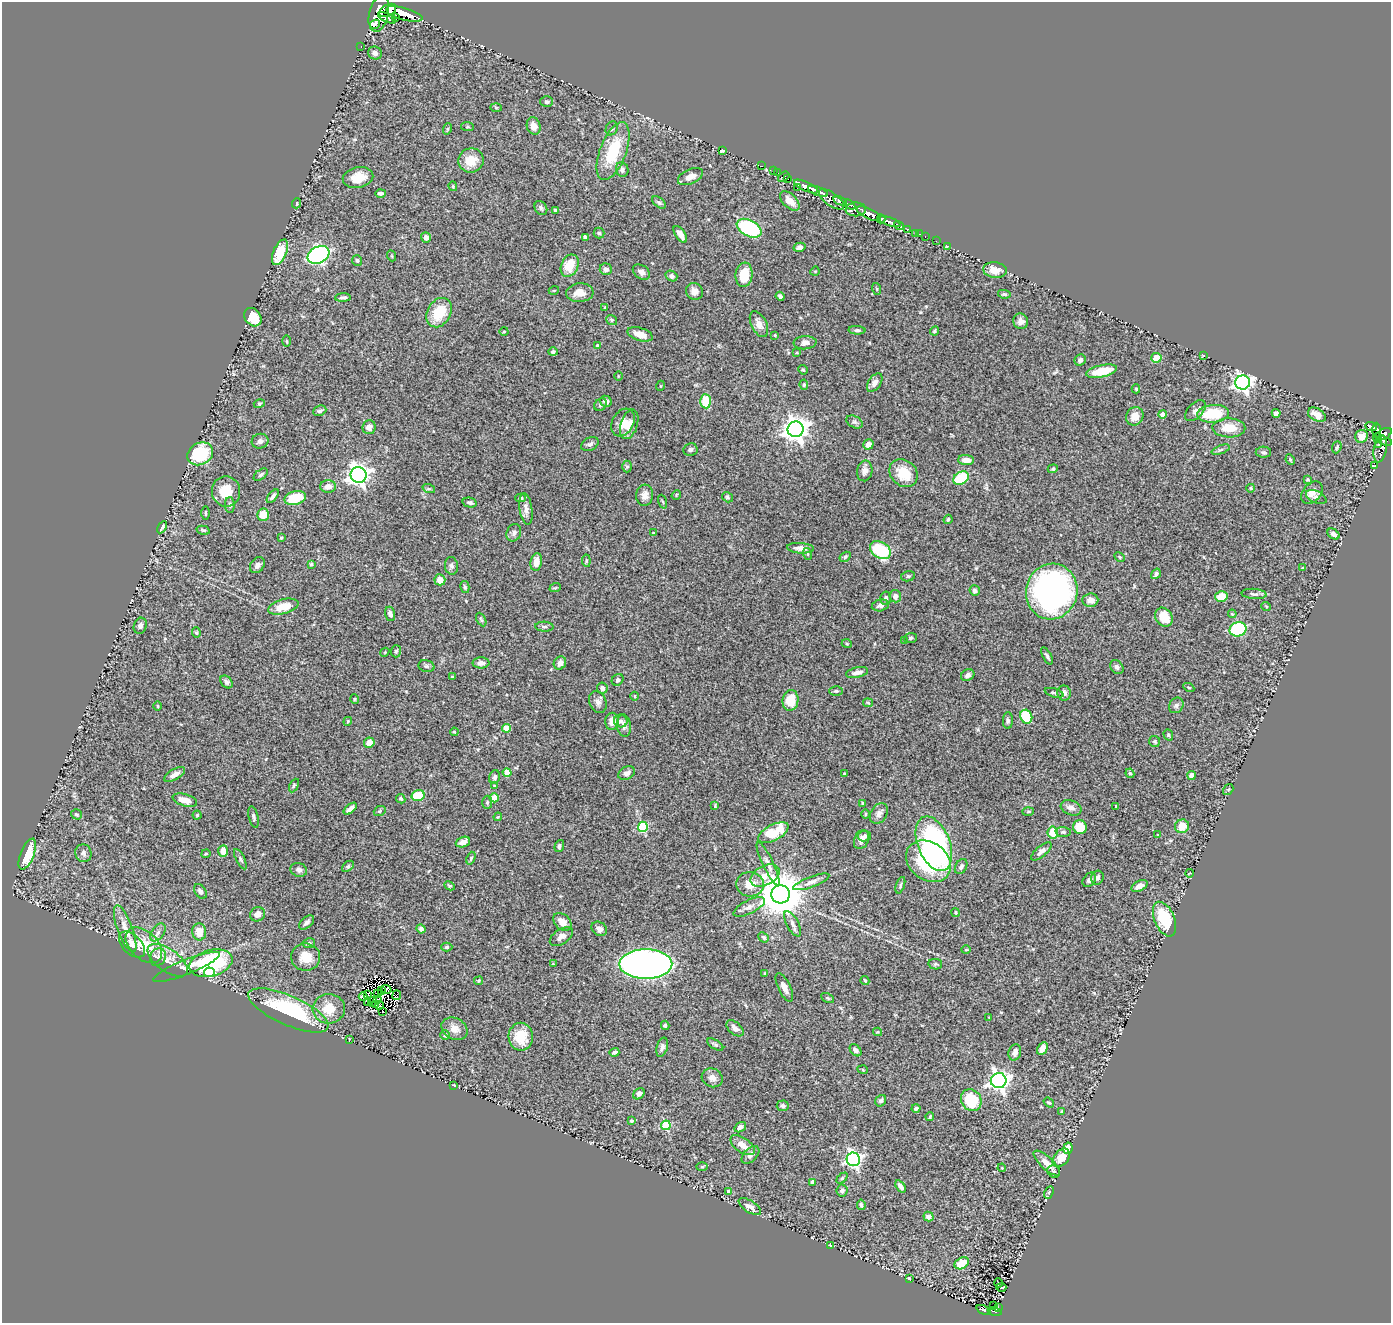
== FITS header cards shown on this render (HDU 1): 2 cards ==
NAXIS1  =                 1389
NAXIS2  =                 1321

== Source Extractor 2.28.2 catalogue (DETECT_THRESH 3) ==
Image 1389 x 1321 px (HDU 1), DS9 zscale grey, 1 PNG px = 1 image px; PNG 1393 x 1325 px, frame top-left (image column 1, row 1321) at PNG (2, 2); each listed source drawn as its Kron ellipse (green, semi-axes under 4 px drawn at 4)
Background 1.74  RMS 0.046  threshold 0.137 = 3 sigma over >= 5 px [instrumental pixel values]
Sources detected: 409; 2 with non-positive FLUX_AUTO (blend fragments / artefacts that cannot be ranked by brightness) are neither listed nor drawn; the other 407 listed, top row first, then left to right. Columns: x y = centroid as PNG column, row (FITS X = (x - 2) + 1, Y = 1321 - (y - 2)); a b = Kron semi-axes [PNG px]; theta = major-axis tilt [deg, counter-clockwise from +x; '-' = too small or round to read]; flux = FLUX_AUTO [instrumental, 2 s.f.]
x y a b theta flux
388 10 9 5 31 13000
379 14 18 9 77 8700
404 14 19 6 -15 7100
387 18 10 4 -24 1700
396 18 4 3 - 480
375 24 5 4 - 1100
361 46 3 2 - 29
375 53 7 6 - 11
547 102 6 5 - 7.3
496 108 6 4 -2 3.9
467 126 7 4 -7 4.3
534 126 9 7 -72 23
612 128 7 5 63 6.5
447 129 6 3 71 3.8
613 151 30 13 69 130
722 151 4 3 - 4
471 160 13 12 - 50
762 166 2 2 - 19
622 170 7 6 - 9.3
773 171 3 2 - 23
778 173 4 3 - 31
358 177 15 10 12 53
690 177 13 7 25 24
784 177 6 3 37 65
788 179 3 3 - 85
453 186 5 3 - 3.4
797 187 2 2 - 22
806 187 13 4 -25 2700
818 191 10 3 -20 3200
380 193 5 3 - 9.8
831 199 15 6 -36 1400
790 201 12 7 -44 31
840 201 7 4 -19 1800
659 202 8 4 -37 5.9
297 203 5 4 - 5.1
850 204 6 3 -32 790
541 208 7 6 - 7.4
856 209 10 7 -1 1800
555 210 3 3 - 6.3
869 214 13 5 -25 5600
881 219 4 3 - 1100
889 222 12 4 -19 2900
899 225 5 3 - 450
749 228 13 8 -28 300
907 229 3 3 - 360
599 233 5 5 - 4.7
915 233 4 3 - 87
680 234 9 5 -55 21
920 234 2 2 - 11
426 237 5 4 - 15
585 237 4 4 - 9.5
925 237 3 2 - 43
936 241 2 2 - 19
948 246 3 2 - 18
799 247 6 4 14 15
280 252 14 6 67 80
318 255 11 8 28 790
392 256 5 3 - 2.8
357 260 5 5 - 5.2
570 266 11 8 67 62
606 269 6 6 - 9.8
995 270 12 7 -7 31
815 271 5 4 - 2.8
641 272 9 6 -37 13
744 275 12 8 81 69
671 276 6 5 - 8.7
877 289 6 3 -71 3
554 290 5 3 - 2.7
694 291 9 8 - 20
580 293 14 9 5 30
1004 294 6 4 -10 5.4
780 296 4 3 - 8
343 298 8 4 2 7.9
605 307 4 3 - 2.8
439 313 16 11 59 90
253 317 10 7 -53 74
612 320 6 4 -38 4.2
1021 321 8 7 - 16
759 324 14 7 -63 24
857 330 8 4 -3 6.2
504 331 4 3 - 2.5
934 331 5 3 - 4.2
640 334 13 6 -18 30
775 335 3 3 - 2.6
287 341 6 4 -89 3.9
805 343 11 6 4 14
597 346 4 4 - 5
553 352 4 4 - 7
797 353 3 2 - 2.4
1203 355 3 2 - 2.1
1156 358 5 5 - 51
1080 360 6 5 - 8.7
803 370 5 4 - 3.4
1102 371 16 6 12 81
618 376 4 3 - 2.2
1243 382 7 7 - 1300
875 383 10 6 55 15
804 385 5 4 - 4.4
660 386 5 3 - 2.5
1136 389 4 4 - 3.6
606 401 6 5 - 10
706 401 7 5 -85 88
259 404 5 4 - 3.7
600 405 7 5 45 8.1
320 411 7 5 25 7.5
1195 411 13 7 46 13
1276 413 4 4 - 9.2
1163 414 4 4 - 30
1213 414 16 9 5 120
1317 415 10 6 -29 24
1135 416 9 8 - 32
855 422 9 5 -26 8
623 423 15 10 60 32
629 424 15 8 73 31
1371 426 6 3 -22 410
369 427 7 6 - 20
1229 428 16 9 -1 50
796 429 8 8 - 2800
1376 430 7 3 90 430
1384 434 8 5 28 1100
1361 436 6 6 - 31
1377 438 4 3 - 250
260 441 8 7 - 11
1385 441 8 3 -18 320
590 444 9 6 29 11
868 444 5 5 - 17
1378 445 4 3 - 60
1337 447 6 4 69 5
1380 449 14 6 79 160
690 450 7 6 - 8.3
1221 450 9 3 21 5.4
1263 452 7 5 0 6.5
200 454 13 10 30 180
966 460 8 5 -3 21
1290 460 5 4 - 4.6
1374 466 4 2 - 2.9
627 467 6 4 90 4.7
1053 469 5 4 - 3.9
865 471 10 7 81 14
904 473 15 12 -42 77
261 475 8 4 38 6.1
359 475 8 7 - 1900
961 478 8 6 35 130
1308 480 4 4 - 3.6
328 487 8 6 1 22
1251 488 4 3 - 2.4
429 489 6 4 -18 3.9
226 491 15 14 - 60
1312 493 13 9 48 22
645 495 10 8 83 18
676 495 5 4 - 2.9
273 496 8 4 51 9.1
727 497 6 4 -33 5
1316 497 11 6 -24 7.8
295 498 11 6 15 98
521 498 5 4 - 4.8
663 502 7 3 -71 3.2
470 503 7 5 -13 7.9
230 505 8 5 -88 6.7
526 509 16 6 -82 17
205 513 7 2 -89 3
263 515 6 6 - 41
948 519 5 3 - 3.9
162 527 7 3 60 13
203 530 7 4 -13 4.5
514 533 9 7 66 12
653 533 3 2 - 3.5
1334 534 7 4 -36 12
281 538 4 3 - 2.9
800 548 13 5 -4 18
880 550 11 8 -32 200
808 554 6 4 -71 4.1
845 557 6 4 33 5.7
1119 557 5 4 - 4.4
586 561 6 4 -84 4.5
536 562 9 5 80 25
311 564 4 3 - 4.4
257 565 9 6 50 11
451 566 9 6 -84 8.9
1303 568 4 3 - 3.3
1156 574 6 4 55 9.3
908 576 7 5 13 6.3
440 580 5 5 - 30
465 587 6 4 -77 5.3
555 588 6 3 18 3.2
975 591 5 5 - 9.6
1052 591 28 25 74 990
1254 594 12 5 -4 9.9
895 596 6 6 - 15
1221 597 6 5 - 54
886 598 6 5 - 7.3
1090 600 8 7 - 23
880 605 8 6 12 13
1266 606 5 3 - 2.8
283 607 15 7 14 49
390 614 7 5 -73 13
1232 614 4 3 - 2.9
1164 617 10 8 -54 57
481 620 7 4 -62 5.2
140 626 8 6 70 12
544 627 9 5 -3 7
1238 629 8 7 - 240
196 633 5 4 - 3.7
911 638 6 5 - 5.9
905 641 3 3 - 2.2
847 644 5 3 - 3.1
396 651 6 5 - 4.7
385 652 5 3 - 2.7
1047 656 9 4 -61 6.8
481 663 8 5 0 18
560 663 7 6 - 16
426 666 8 6 -15 5.9
1117 667 7 6 - 8.4
857 673 11 5 13 17
968 675 7 5 27 11
452 677 4 3 - 2.7
618 680 6 5 - 8.2
226 682 7 5 -49 7.7
1189 687 6 4 -29 3.8
602 688 5 5 - 11
836 691 6 4 -1 5
1054 693 9 4 -17 4.9
1064 693 7 7 - 11
635 696 4 3 - 2.5
354 699 5 3 - 3.1
790 700 10 8 81 66
598 702 11 8 -67 14
868 703 5 4 - 3.6
1176 705 8 7 - 9.2
158 706 5 3 - 2.7
1026 717 7 6 - 110
348 721 4 3 - 2.9
612 721 8 6 89 23
621 721 7 6 - 7.3
1008 721 8 5 89 6.7
624 726 11 7 -83 15
506 728 4 4 - 59
454 732 4 3 - 3.3
1168 735 6 4 -71 4.1
1154 741 5 5 - 4.9
369 743 5 5 - 28
507 772 4 4 - 37
627 773 9 6 27 15
1130 773 5 4 - 4.4
175 774 12 5 29 17
845 774 4 3 - 2.8
1191 775 4 4 - 12
495 777 7 5 69 7.5
294 785 7 4 63 4.4
494 786 4 3 - 3.1
1228 789 6 4 55 4.1
418 795 6 5 - 100
494 798 4 4 - 75
401 799 5 4 - 5.5
185 800 12 6 -17 32
487 802 6 5 - 5.1
863 803 4 4 - 5.5
715 806 3 2 - 2.8
1116 806 4 3 - 2.8
1071 808 11 7 -20 17
350 809 8 4 42 14
380 811 6 4 22 4.4
1028 812 6 4 2 4.5
879 813 11 8 59 16
76 814 5 5 - 5
865 814 5 3 - 3
197 815 4 4 - 4
253 817 11 5 -76 8.4
498 817 4 3 - 2.9
1182 826 7 6 - 45
643 827 5 5 - 210
1080 827 7 7 - 56
1063 832 7 5 -1 6.6
773 833 17 8 27 100
1053 833 6 5 - 73
1158 835 4 4 - 3.1
865 836 6 5 - 7.3
861 840 10 7 65 15
463 842 7 5 21 21
934 844 28 16 -68 670
559 846 6 4 73 6.5
223 851 6 5 - 32
1041 851 12 5 40 15
83 853 9 8 - 10
27 854 16 6 68 87
206 854 4 3 - 3
471 858 7 4 69 4.5
240 859 11 4 -63 6.2
928 861 24 19 -36 260
768 864 24 5 -64 20
348 866 7 4 41 5.2
961 867 8 5 60 9.6
299 870 8 7 - 11
1189 873 4 2 - 2.1
765 876 15 9 28 38
1097 878 7 6 - 10
1089 880 8 5 49 12
811 882 19 5 21 17
750 884 14 12 -5 41
900 885 9 3 72 4.9
450 886 5 4 - 5.3
1139 886 8 5 27 16
200 891 8 5 -55 12
780 894 9 9 - 13000
749 907 17 6 27 18
955 913 4 4 - 3.9
258 914 7 7 - 21
1164 919 18 10 -66 150
562 922 10 7 -43 24
307 923 9 5 42 12
793 924 14 6 -61 14
125 929 25 7 -69 33
421 929 4 4 - 8.9
599 929 8 6 -38 14
158 932 10 6 53 12
199 932 8 7 - 38
561 937 13 7 33 16
764 937 6 4 -40 6.7
309 943 6 5 - 6.3
132 945 16 9 -44 30
144 945 21 13 -43 100
447 947 5 4 - 5.1
966 950 4 3 - 2.4
158 957 9 7 56 14
306 957 14 13 - 45
168 960 23 11 -36 43
211 963 22 13 15 300
553 964 4 4 - 2.2
646 964 26 14 0 1800
935 964 7 5 -11 5.8
187 967 36 7 22 36
209 972 5 5 - 130
765 974 3 3 - 3.8
865 980 5 3 - 3.8
479 981 4 4 - 3.9
784 987 15 6 -64 17
386 989 5 3 - 1.2
382 991 4 2 - 2.5
378 993 4 2 - 0.44
367 994 4 2 - 2.4
397 995 5 2 - 0.67
363 997 4 2 - 3
828 998 7 4 -28 4.5
377 999 3 2 - 2.2
372 1002 5 2 - 3
368 1003 3 2 - 4.8
375 1004 4 2 - 0.97
379 1005 4 2 - 2.6
329 1009 16 15 - 60
288 1010 43 14 -24 290
383 1011 3 2 - 1
989 1017 2 2 - 2.2
665 1025 4 3 - 4.3
735 1028 10 6 -42 16
454 1029 14 10 -28 24
877 1032 4 4 - 2.9
445 1035 5 4 - 4
521 1037 14 12 -88 68
349 1039 4 2 - 2
715 1044 9 4 -32 6.3
662 1047 10 5 74 10
1042 1049 7 5 60 22
856 1050 7 5 -48 11
614 1052 5 3 - 7.3
1015 1052 8 6 75 17
863 1070 5 3 - 2.6
712 1078 11 9 -25 18
999 1081 8 7 - 1400
454 1085 3 2 - 2.3
639 1094 6 5 - 9.3
971 1100 11 10 - 140
881 1101 6 5 - 7.2
1049 1103 6 4 -37 3.6
783 1106 6 5 - 9.2
916 1108 4 4 - 6.6
1062 1112 4 4 - 5.7
930 1117 4 3 - 2.9
631 1121 3 3 - 6.3
666 1125 5 5 - 180
740 1127 6 4 36 11
743 1145 14 7 -34 30
1068 1148 6 4 80 20
750 1155 10 6 44 16
1061 1158 10 7 47 35
853 1159 7 6 - 800
1047 1163 17 6 -42 26
702 1167 5 3 - 3.6
1002 1168 4 3 - 2.4
1054 1171 6 5 - 5.9
842 1178 6 4 44 4.8
813 1182 4 4 - 14
900 1186 7 4 -54 13
842 1191 6 5 - 7.1
729 1192 4 4 - 24
1049 1192 6 4 63 4.6
861 1205 5 3 - 5.4
750 1207 13 6 -33 21
928 1217 5 5 - 16
830 1245 3 2 - 2
962 1263 7 5 31 63
909 1278 3 3 - 2.5
998 1283 4 2 - 3.2
1001 1287 5 2 - 3.8
994 1305 4 2 - 41
998 1307 3 3 - 7.7
983 1310 7 4 -24 140
995 1311 7 3 -14 43
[2 non-positive-flux detections neither listed nor drawn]